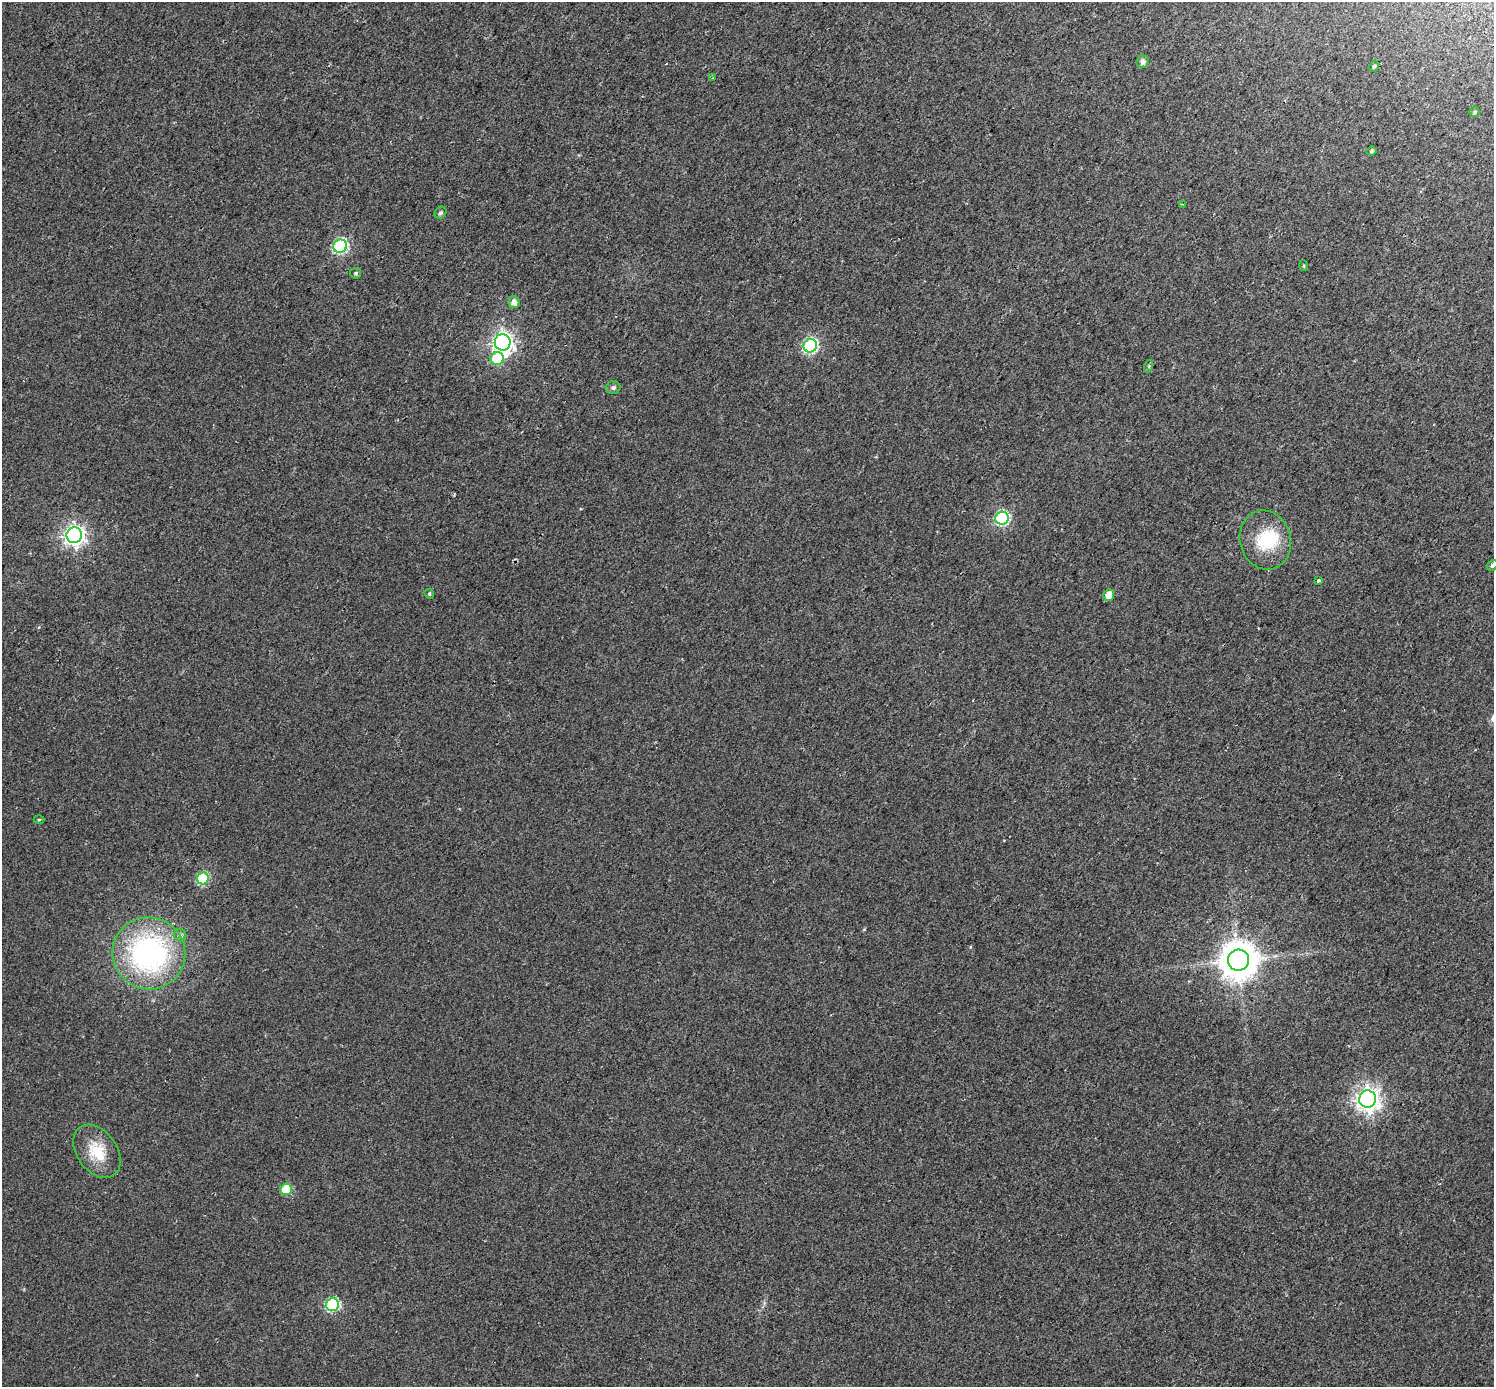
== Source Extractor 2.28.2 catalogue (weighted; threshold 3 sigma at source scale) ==
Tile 10 of 4 x 4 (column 2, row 3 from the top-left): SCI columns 1554-3045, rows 1651-3035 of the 6097 x 6135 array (HDU 1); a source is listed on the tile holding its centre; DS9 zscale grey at full resolution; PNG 1496 x 1389 px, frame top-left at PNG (2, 2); each listed source drawn as its Kron ellipse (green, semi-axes under 4 px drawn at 4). Shown black and unused: <1% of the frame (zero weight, under 2 of 3 exposures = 4% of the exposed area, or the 3 px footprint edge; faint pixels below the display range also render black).
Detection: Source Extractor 2.28.2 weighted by HDU 2 'WHT'; one run over the whole footprint, this tile lists its part. Background 0.0241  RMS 0.01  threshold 0.0453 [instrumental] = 3 sigma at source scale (4.5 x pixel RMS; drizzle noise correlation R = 1.50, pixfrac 1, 0.0396/0.0396 arcsec/px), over >= 5 px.
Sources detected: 34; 1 inside a brighter object's white glare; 1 cosmic-ray / hot-pixel residue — neither listed nor drawn; the other 32 listed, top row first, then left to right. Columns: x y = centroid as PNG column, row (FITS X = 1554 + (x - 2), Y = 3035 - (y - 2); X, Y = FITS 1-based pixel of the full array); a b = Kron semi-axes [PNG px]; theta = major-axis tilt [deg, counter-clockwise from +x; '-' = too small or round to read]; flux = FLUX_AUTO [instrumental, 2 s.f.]
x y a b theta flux
1143 62 6 6 - 3.9
1374 66 6 4 61 1.5
712 78 3 3 - 1
1475 112 5 5 - 1.4
1372 151 5 4 - 1.8
1182 204 4 3 - 0.91
440 213 6 5 - 2.3
340 246 7 6 - 150
1304 266 5 3 - 0.88
356 273 5 5 - 2
514 302 6 5 - 6.2
503 342 8 8 - 490
810 346 7 6 - 150
497 359 7 6 - 50
1149 366 6 4 72 1.3
613 388 7 6 - 2.4
1002 518 6 6 - 140
74 535 8 7 - 480
1265 540 30 25 -74 43
1492 565 6 4 53 2.7
1319 580 3 3 - 6
429 594 5 4 - 1.1
1109 595 6 5 - 10
39 820 5 3 - 0.93
203 878 6 6 - 75
180 935 6 6 - 2.3
149 953 36 36 - 200
1238 960 11 10 - 2300
1368 1099 8 8 - 700
97 1151 29 20 -54 29
286 1189 6 5 - 38
333 1305 6 6 - 120
Isophote crosses this tile's border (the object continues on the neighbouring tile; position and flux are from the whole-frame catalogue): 1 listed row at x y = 1492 565